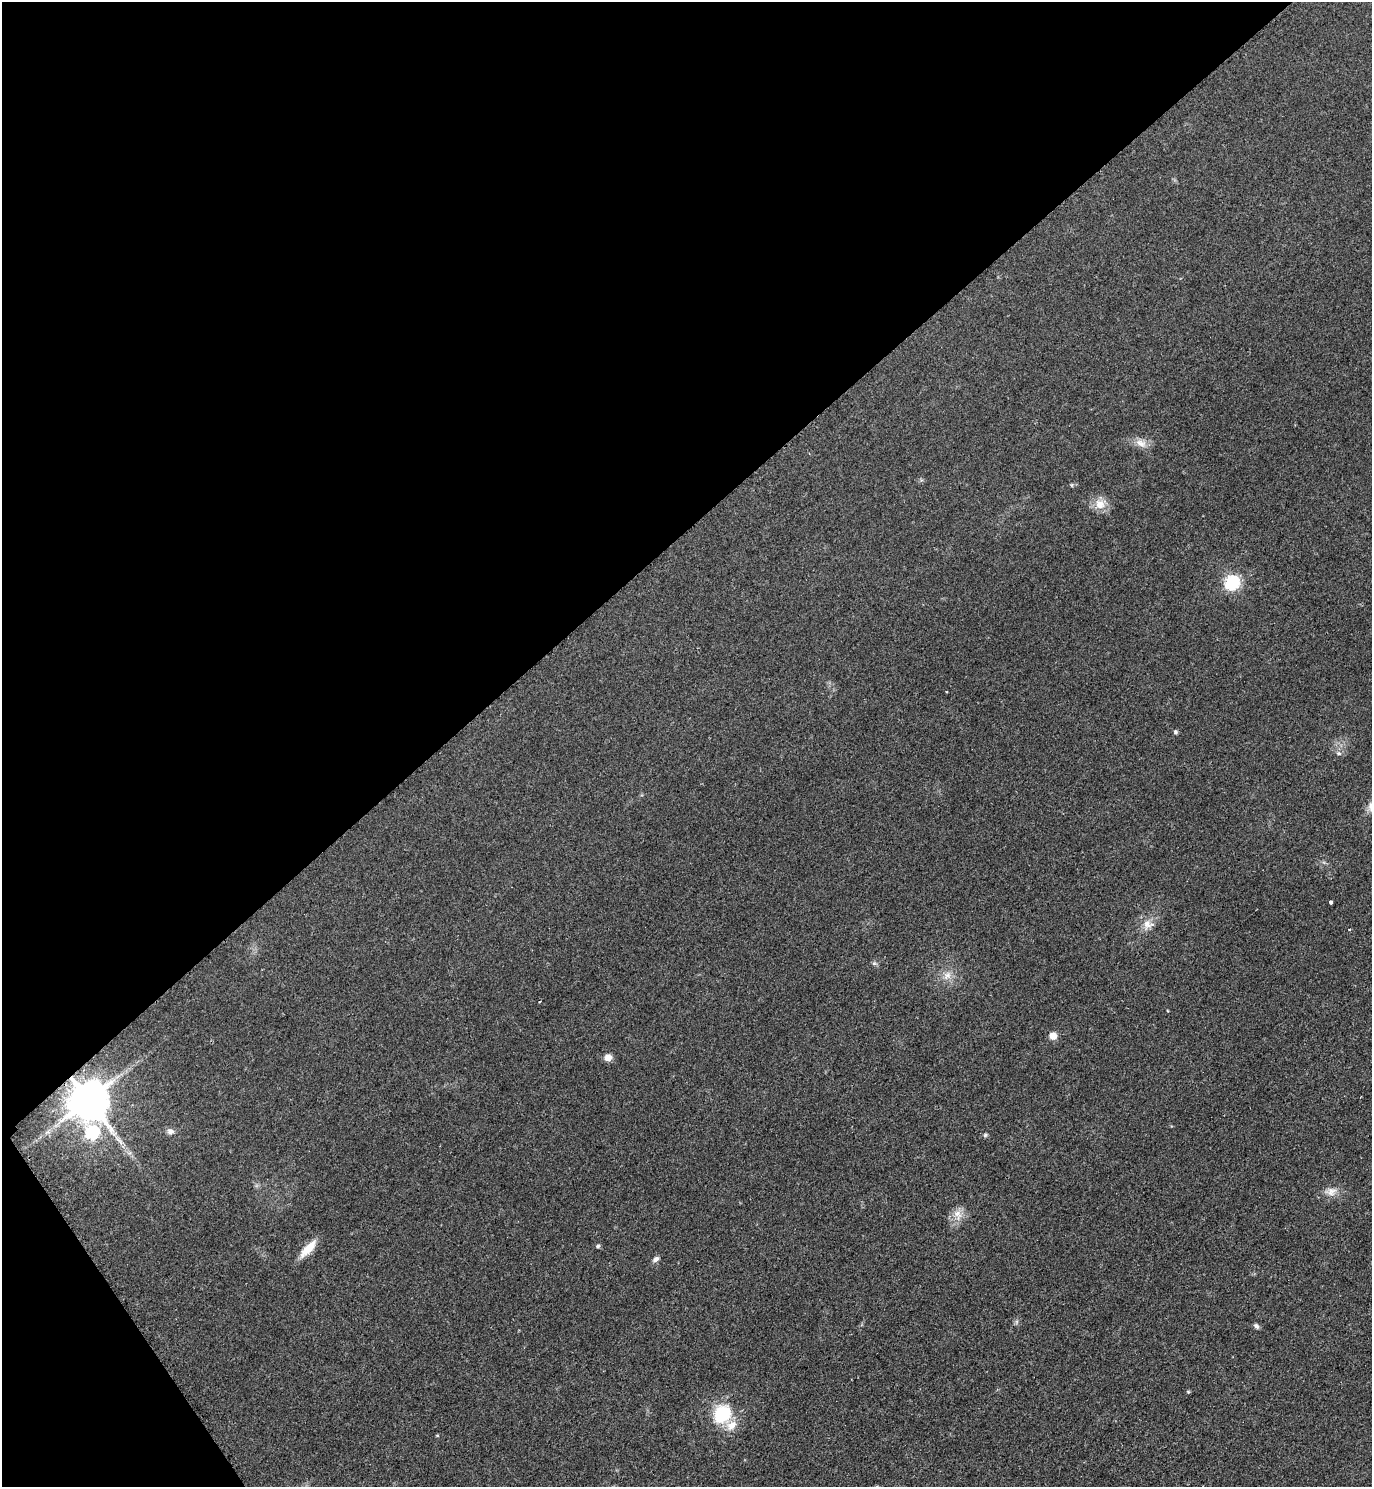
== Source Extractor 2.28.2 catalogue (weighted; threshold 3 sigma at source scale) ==
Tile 5 of 4 x 4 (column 1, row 2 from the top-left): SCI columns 313-1682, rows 2976-4460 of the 5958 x 5961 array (HDU 1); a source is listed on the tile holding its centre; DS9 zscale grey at full resolution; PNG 1374 x 1489 px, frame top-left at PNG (2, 2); no overlay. Shown black and unused: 38% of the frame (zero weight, under 2 of 3 exposures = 1% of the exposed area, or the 3 px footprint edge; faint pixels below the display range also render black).
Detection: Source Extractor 2.28.2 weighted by HDU 2 'WHT'; one run over the whole footprint, this tile lists its part. Background 0.0796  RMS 0.0079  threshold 0.0355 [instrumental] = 3 sigma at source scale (4.5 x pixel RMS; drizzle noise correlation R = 1.50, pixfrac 1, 0.05/0.05 arcsec/px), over >= 5 px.
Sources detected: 29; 1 too faint to see at this stretch — not listed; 1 inside a brighter listed object's ellipse — not listed separately; the other 27 listed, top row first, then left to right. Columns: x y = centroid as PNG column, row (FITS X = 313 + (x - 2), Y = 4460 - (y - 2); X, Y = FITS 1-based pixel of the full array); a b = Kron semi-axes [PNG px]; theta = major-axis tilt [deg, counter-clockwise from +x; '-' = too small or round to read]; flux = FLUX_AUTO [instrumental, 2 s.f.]
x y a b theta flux
1141 443 16 9 -19 7.1
1072 485 6 4 -89 0.82
1100 504 17 14 21 10
1232 582 7 6 - 150
1175 732 6 5 - 1.4
1339 753 7 6 - 2
1331 902 3 3 - 9.4
1147 924 15 12 75 8.5
1349 929 3 2 - 0.79
874 963 6 5 - 1.6
947 975 15 7 56 5.7
1168 1011 4 2 - 0.71
1053 1036 5 5 - 14
608 1057 8 8 - 5.7
88 1100 11 11 - 3100
170 1131 8 8 - 3.7
92 1132 10 8 11 100
985 1135 6 5 - 1.3
1331 1191 17 11 10 7.3
958 1215 18 10 -73 8.2
597 1246 5 4 - 1.7
308 1248 24 8 47 14
656 1259 9 6 32 2.8
1256 1326 7 5 -45 2
1188 1392 5 5 - 0.85
722 1414 19 17 54 41
437 1435 5 3 - 0.61
Overlapping masked pixels (flux is a lower limit): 1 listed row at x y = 88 1100